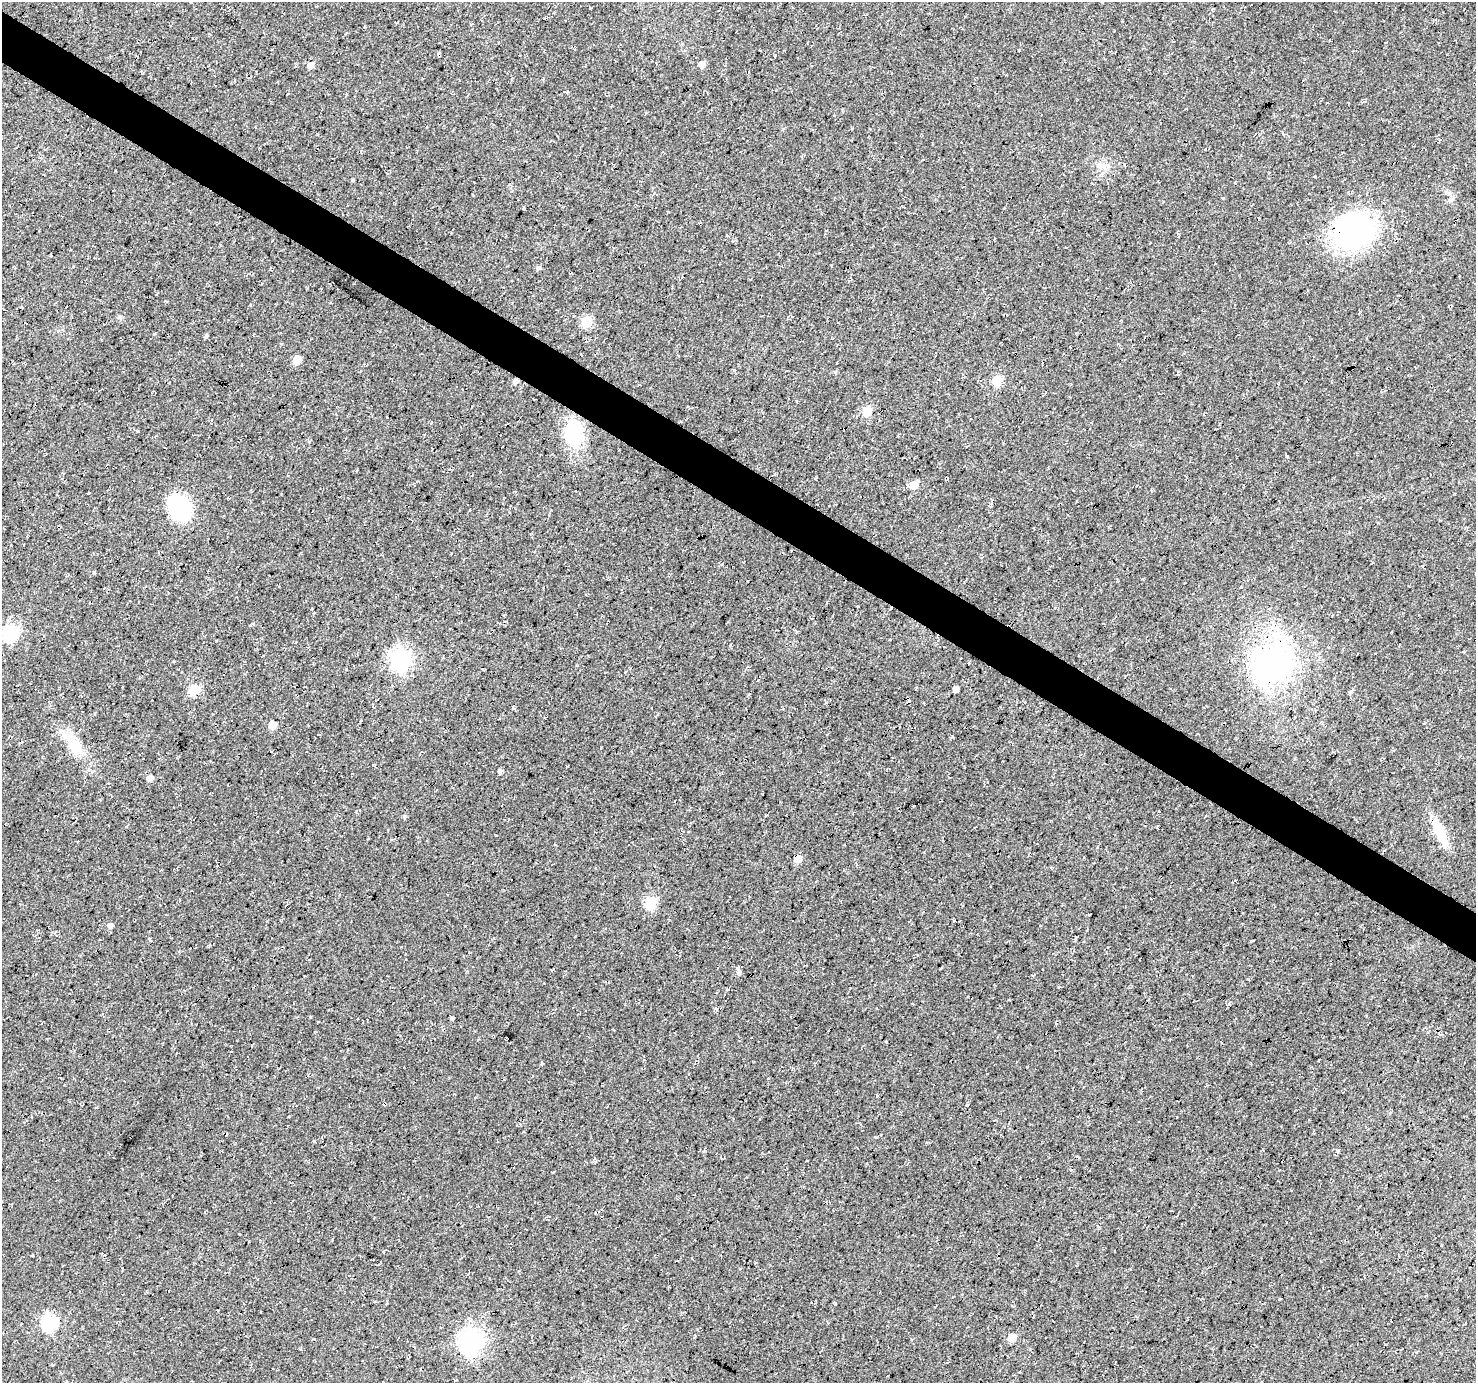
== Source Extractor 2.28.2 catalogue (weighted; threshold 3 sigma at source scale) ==
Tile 11 of 4 x 4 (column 3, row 3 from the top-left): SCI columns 2954-4427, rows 1635-3015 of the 5900 x 5964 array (HDU 1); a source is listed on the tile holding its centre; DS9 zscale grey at full resolution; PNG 1478 x 1385 px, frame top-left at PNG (2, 2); no overlay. Shown black and unused: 4% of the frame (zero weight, under 3 of 4 exposures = <1% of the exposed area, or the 3 px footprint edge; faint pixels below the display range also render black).
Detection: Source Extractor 2.28.2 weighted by HDU 2 'WHT'; one run over the whole footprint, this tile lists its part. Background 0.0119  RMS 0.0054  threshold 0.0245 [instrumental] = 3 sigma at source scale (4.5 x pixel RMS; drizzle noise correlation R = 1.50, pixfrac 1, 0.0396/0.0396 arcsec/px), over >= 5 px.
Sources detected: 47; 1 cosmic-ray / hot-pixel residue — not listed; the other 46 listed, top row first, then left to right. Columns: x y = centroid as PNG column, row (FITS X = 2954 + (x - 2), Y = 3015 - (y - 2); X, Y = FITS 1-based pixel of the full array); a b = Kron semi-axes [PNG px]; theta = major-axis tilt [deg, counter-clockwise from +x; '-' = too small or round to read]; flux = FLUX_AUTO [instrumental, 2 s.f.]
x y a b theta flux
472 24 4 2 - 0.54
701 64 6 5 - 3.7
310 65 6 5 - 3
1103 166 7 4 -72 1.6
353 180 5 3 - 0.52
1451 200 7 5 44 1.3
1354 231 40 33 22 100
538 268 5 4 - 1.4
250 305 4 2 - 0.35
587 322 6 6 - 34
153 334 4 3 - 0.52
206 336 5 4 - 0.82
297 360 5 5 - 10
997 380 6 5 - 23
515 382 6 4 52 2.2
867 411 6 5 - 24
574 434 17 12 -89 53
914 485 6 5 - 9
179 508 28 23 -61 34
94 573 3 3 - 1.4
858 606 3 2 - 0.58
10 633 7 7 - 100
400 659 8 7 - 260
1271 666 57 46 16 100
195 689 6 6 - 35
956 690 4 4 - 3.1
1351 692 6 4 39 0.88
361 720 3 3 - 0.44
272 725 5 5 - 9.8
73 744 35 15 -57 15
500 772 5 4 - 1.4
150 778 5 5 - 3.3
405 817 5 4 - 0.77
1439 832 29 10 -65 16
797 859 5 5 - 7.3
650 902 6 6 - 41
110 926 5 5 - 2.4
738 973 6 6 - 1.4
311 1017 3 3 - 1.4
451 1018 4 3 - 0.89
357 1019 3 2 - 0.42
383 1252 4 4 - 0.58
1280 1299 2 2 - 0.52
50 1323 7 7 - 110
1012 1338 6 5 - 13
471 1342 9 8 - 370
Overlapping masked pixels (flux is a lower limit): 4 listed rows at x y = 1354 231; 515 382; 1271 666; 797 859
Unlisted compact peaks at least as high as the median listed source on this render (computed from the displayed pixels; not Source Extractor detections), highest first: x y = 314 1141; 1287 456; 734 370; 1337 1151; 835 372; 289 1116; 1251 941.